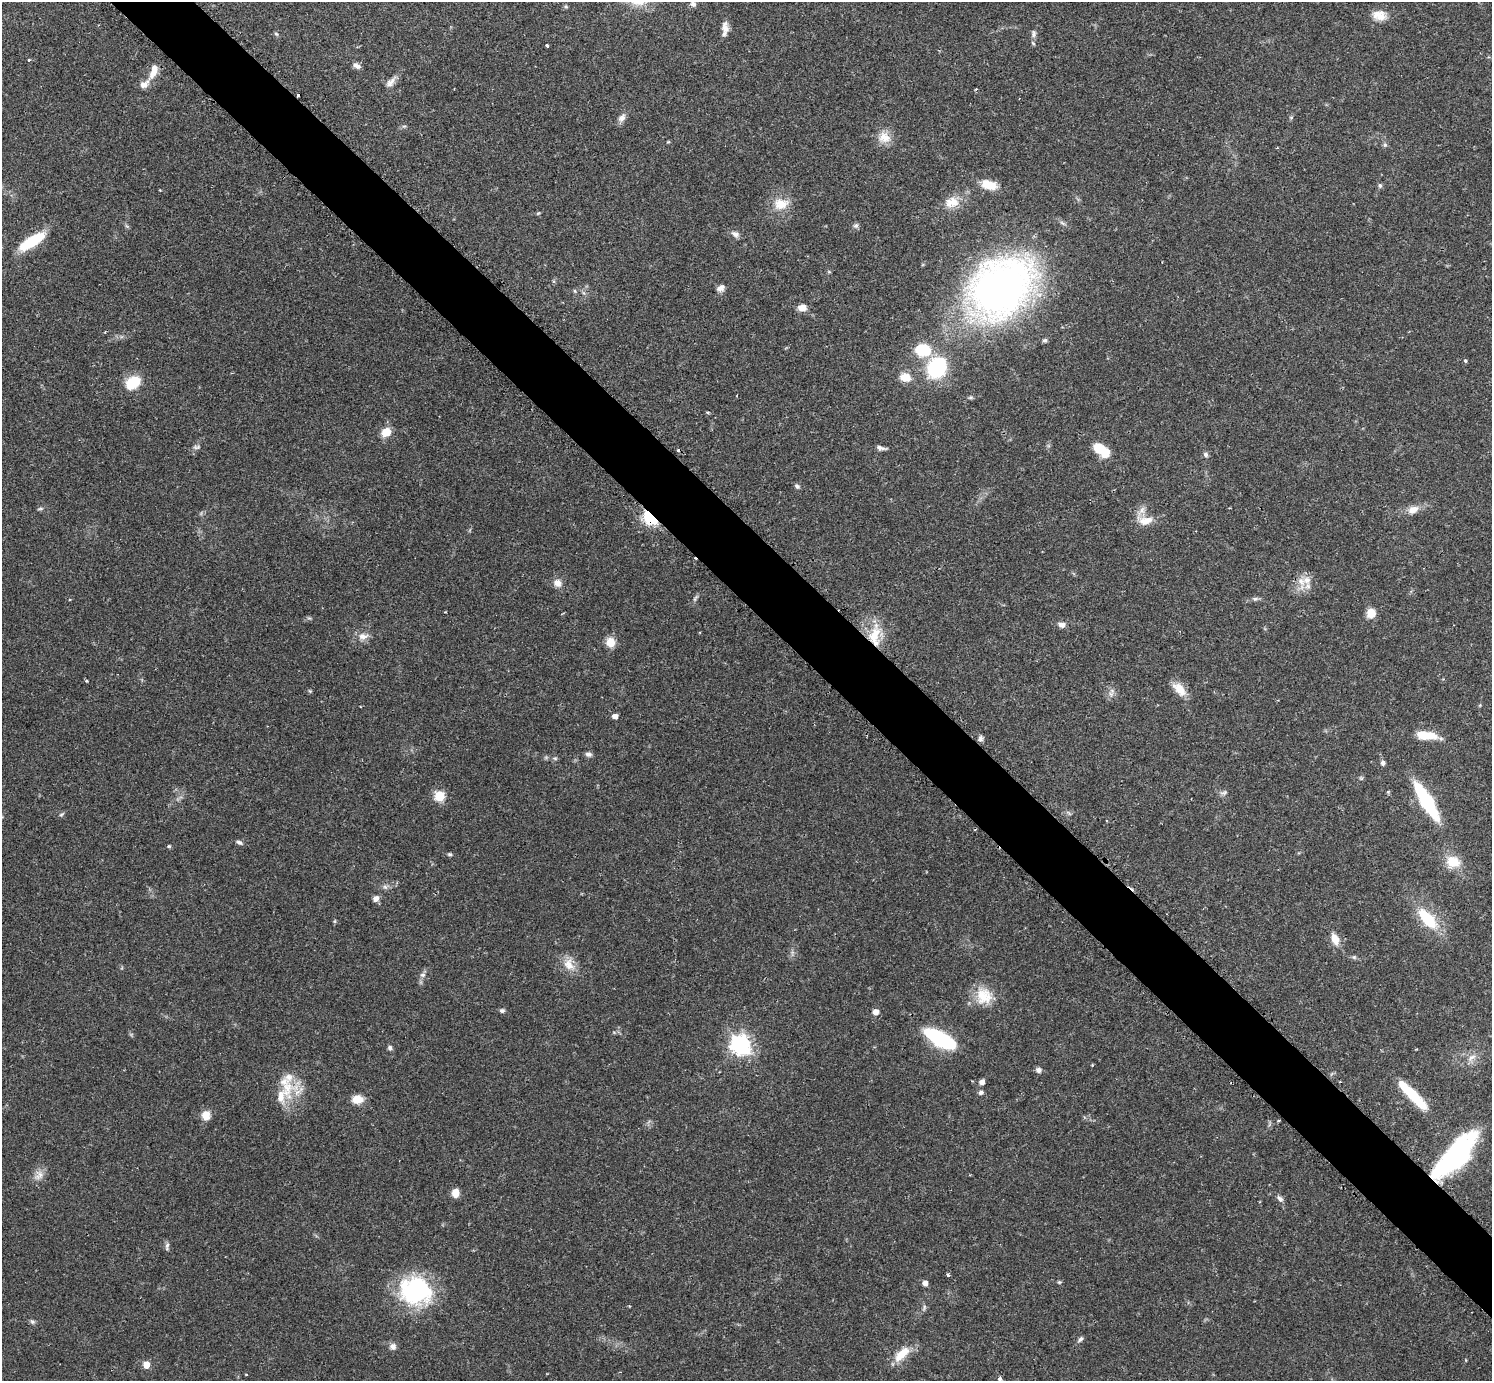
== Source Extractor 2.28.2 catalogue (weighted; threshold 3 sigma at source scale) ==
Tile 6 of 4 x 4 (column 2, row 2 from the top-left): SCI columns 1519-3008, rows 2947-4325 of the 6040 x 6040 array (HDU 1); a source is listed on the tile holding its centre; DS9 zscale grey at full resolution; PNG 1494 x 1383 px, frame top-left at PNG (2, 2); no overlay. Shown black and unused: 5% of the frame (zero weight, under 2 of 3 exposures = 2% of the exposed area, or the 3 px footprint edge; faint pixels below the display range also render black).
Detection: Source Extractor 2.28.2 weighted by HDU 2 'WHT'; one run over the whole footprint, this tile lists its part. Background 0.0818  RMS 0.0056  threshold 0.025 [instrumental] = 3 sigma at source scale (4.5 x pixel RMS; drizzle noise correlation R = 1.50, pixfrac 1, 0.05/0.05 arcsec/px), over >= 5 px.
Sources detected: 123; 1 inside a brighter object's white glare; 3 cosmic-ray / hot-pixel residue — not listed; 5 inside a brighter listed object's ellipse — not listed separately; the other 114 listed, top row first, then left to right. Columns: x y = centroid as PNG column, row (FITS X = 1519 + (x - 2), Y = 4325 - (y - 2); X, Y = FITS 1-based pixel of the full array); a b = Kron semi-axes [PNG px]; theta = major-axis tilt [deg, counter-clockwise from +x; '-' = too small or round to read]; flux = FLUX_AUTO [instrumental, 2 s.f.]
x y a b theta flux
693 4 8 7 - 2.5
566 6 6 5 - 0.76
1379 15 19 13 -11 7.3
725 29 17 8 -87 4
276 34 6 5 - 0.83
1034 34 11 7 83 1.7
547 46 3 3 - 1.2
29 60 3 3 - 0.82
357 66 10 6 -25 2.4
154 71 20 9 70 6.5
391 82 18 8 47 3.6
1291 117 6 4 1 0.68
622 118 14 8 54 2.8
404 126 6 4 17 0.86
884 137 17 16 - 7.5
668 142 6 3 18 0.51
1385 145 6 6 - 1
989 185 20 11 -14 9
1380 185 7 5 -89 1.1
952 202 20 14 11 9.1
781 204 21 16 -1 9.9
538 213 6 3 36 0.58
856 225 7 7 - 1.4
735 234 10 7 -33 2.6
32 241 32 10 32 22
721 288 10 7 36 2.7
1000 289 50 38 40 400
575 291 6 5 - 0.81
584 293 7 4 -70 1.1
802 307 10 7 8 4.2
1045 340 7 5 14 1.2
923 350 13 11 -6 23
1465 361 3 3 - 2.1
937 368 21 16 60 45
905 377 11 9 -12 7.7
133 382 18 13 37 14
737 396 3 2 - 0.51
386 432 10 8 40 8.6
197 447 11 5 5 1.5
881 448 12 5 -9 2.1
1101 450 18 9 -34 17
1206 454 7 6 - 1.4
797 486 8 5 -37 1.2
40 509 9 3 11 0.84
1413 510 14 9 22 5.4
650 518 7 5 -46 63
1146 520 20 11 11 7.3
1307 580 14 12 33 6.8
557 583 10 9 - 4
695 598 12 4 55 1.3
1255 599 9 6 1 1.6
1371 613 9 8 - 8.2
1062 625 9 6 -3 2.9
363 636 15 10 6 4.4
875 636 30 14 81 16
610 642 10 9 - 7.1
86 681 3 3 - 0.79
1179 689 20 10 -46 7.8
310 691 6 4 -71 0.62
1111 694 7 4 -35 1.4
615 716 6 6 - 2.6
1426 735 24 8 -8 14
980 738 8 6 -72 1.7
588 754 9 6 -8 1.7
555 758 6 5 - 0.9
1383 763 6 6 - 1.7
1223 793 10 5 26 1.6
439 796 6 6 - 25
1426 801 29 8 -59 68
1068 813 10 3 -40 0.89
61 814 7 4 27 0.87
239 842 9 5 -26 1.4
169 846 5 5 - 0.7
450 854 6 4 -20 0.84
1453 862 15 13 -17 12
385 887 7 6 - 1.5
376 899 8 7 - 2.6
1427 919 26 12 -48 25
335 921 6 4 71 0.6
1335 939 17 9 -70 6
1354 957 6 6 - 1
569 965 19 13 -50 7.6
423 975 8 6 1 1.6
984 996 23 21 -62 14
502 1011 6 5 - 1.3
875 1012 6 6 - 3.5
940 1039 31 12 -29 52
741 1044 8 8 - 230
390 1048 6 5 - 1.3
1471 1058 14 7 39 3.8
1038 1070 8 7 - 1.8
982 1082 6 6 - 2.4
287 1087 28 25 58 19
981 1092 7 6 - 1.4
1415 1097 34 10 -48 21
357 1099 12 9 4 7.2
206 1115 11 9 -86 6
1455 1155 56 19 47 88
39 1175 16 11 44 4.6
455 1193 9 7 -89 5.6
1280 1199 10 6 -47 2.1
167 1246 12 5 82 1.5
948 1275 4 3 - 0.85
1059 1282 5 4 - 0.74
925 1283 6 5 - 2.7
416 1291 34 29 -14 67
924 1307 10 4 70 1.3
32 1322 7 6 - 1.2
1080 1339 9 5 41 1.5
393 1346 9 8 - 2.6
902 1354 26 11 43 10
146 1365 6 6 - 6.8
246 1374 3 2 - 0.39
999 1378 3 3 - 1.9
Overlapping masked pixels (flux is a lower limit): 3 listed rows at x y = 650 518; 875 636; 1455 1155
Isophote crosses this tile's border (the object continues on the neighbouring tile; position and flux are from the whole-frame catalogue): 1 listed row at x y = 693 4